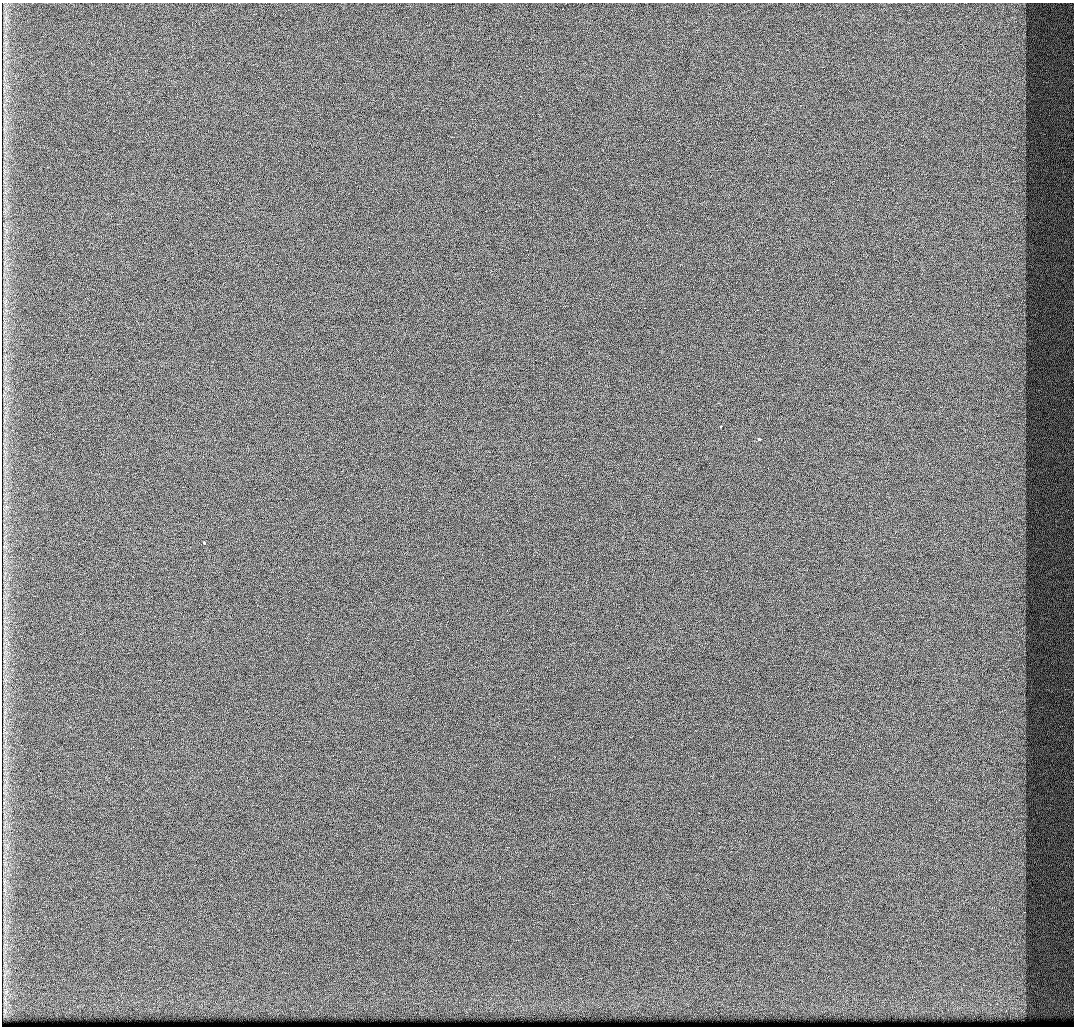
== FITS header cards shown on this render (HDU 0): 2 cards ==
NAXIS1  =                 1072 / Axis length
NAXIS2  =                 1024 / Axis length

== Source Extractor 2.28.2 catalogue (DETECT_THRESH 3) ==
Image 1072 x 1024 px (HDU 0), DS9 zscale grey, 1 PNG px = 1 image px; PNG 1076 x 1028 px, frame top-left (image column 1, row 1024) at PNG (2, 3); no overlay
Background 429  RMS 4.9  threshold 14.8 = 3 sigma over >= 5 px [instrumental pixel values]
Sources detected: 3; all 3 listed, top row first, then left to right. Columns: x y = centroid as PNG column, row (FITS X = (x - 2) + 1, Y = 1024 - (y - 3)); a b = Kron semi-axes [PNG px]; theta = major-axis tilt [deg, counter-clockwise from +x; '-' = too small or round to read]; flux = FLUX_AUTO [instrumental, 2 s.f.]
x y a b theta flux
720 426 3 2 - 1100
759 439 4 3 - 4000
204 543 4 2 - 4100